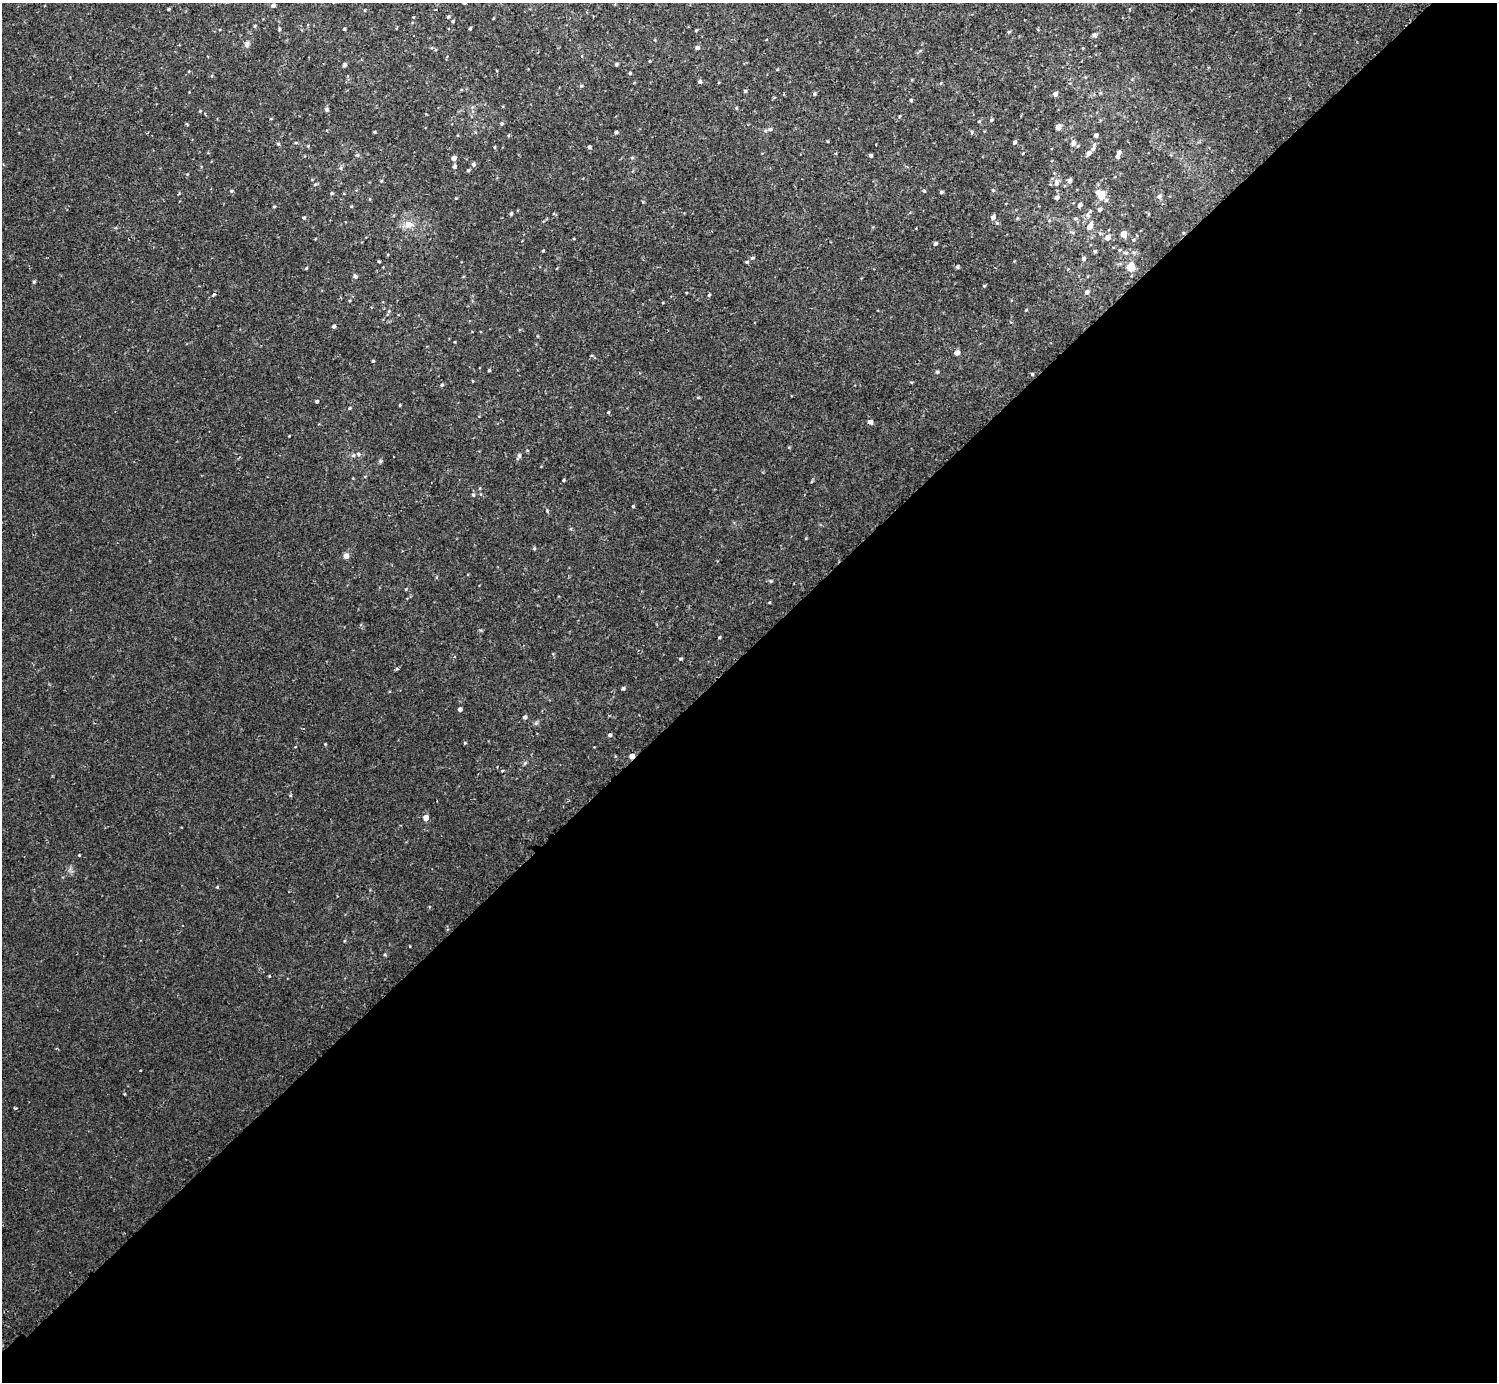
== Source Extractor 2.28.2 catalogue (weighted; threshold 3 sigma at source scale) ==
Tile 15 of 4 x 4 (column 3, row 4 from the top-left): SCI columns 3034-4528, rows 206-1585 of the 6070 x 6071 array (HDU 1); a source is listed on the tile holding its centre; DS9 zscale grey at full resolution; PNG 1499 x 1384 px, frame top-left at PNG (2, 3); no overlay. Shown black and unused: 53% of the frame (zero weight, under 2 of 3 exposures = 3% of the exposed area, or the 3 px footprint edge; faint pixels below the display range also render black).
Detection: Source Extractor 2.28.2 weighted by HDU 2 'WHT'; one run over the whole footprint, this tile lists its part. Background 0.00212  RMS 0.0043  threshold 0.0192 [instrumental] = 3 sigma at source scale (4.5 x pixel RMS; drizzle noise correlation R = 1.50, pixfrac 1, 0.05/0.05 arcsec/px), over >= 5 px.
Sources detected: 141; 3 inside a brighter listed object's ellipse — not listed separately; the other 138 listed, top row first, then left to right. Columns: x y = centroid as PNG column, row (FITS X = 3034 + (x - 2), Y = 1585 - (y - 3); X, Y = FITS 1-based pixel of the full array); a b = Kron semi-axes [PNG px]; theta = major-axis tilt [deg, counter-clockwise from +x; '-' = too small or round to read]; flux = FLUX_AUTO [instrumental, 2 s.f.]
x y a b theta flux
464 3 4 3 - 0.46
273 5 5 4 - 0.8
169 9 3 3 - 0.5
448 17 4 3 - 0.53
452 21 4 3 - 0.47
470 28 4 3 - 0.5
279 29 5 3 - 0.43
344 29 3 3 - 0.54
696 30 4 3 - 0.36
1009 32 5 4 - 0.43
1094 35 6 5 - 0.81
247 44 9 6 62 1.2
697 48 4 4 - 1.3
920 51 6 4 20 0.48
650 61 3 2 - 0.29
616 64 4 3 - 0.59
345 65 6 5 - 0.6
630 73 4 3 - 0.54
700 81 4 4 - 0.83
581 85 4 4 - 0.62
745 91 4 4 - 0.49
814 94 4 4 - 0.58
1055 94 5 5 - 1.4
911 100 3 3 - 0.61
736 108 4 4 - 0.39
327 109 6 5 - 0.64
900 116 4 3 - 0.36
991 120 5 4 - 0.56
979 121 5 4 - 0.43
501 124 4 4 - 0.57
1058 127 5 4 - 4
770 129 6 5 - 1.1
375 132 4 3 - 0.31
616 132 4 4 - 0.73
972 132 5 4 - 0.51
1096 135 4 3 - 1.4
1014 142 4 4 - 0.85
296 143 5 3 - 0.37
1073 143 7 6 - 1.6
278 144 4 4 - 0.48
308 146 4 3 - 0.32
494 147 4 3 - 0.4
589 147 4 4 - 0.75
1093 148 7 4 72 1
1119 152 4 4 - 1
1023 153 3 2 - 0.28
1088 153 5 4 - 1.7
357 155 5 4 - 0.59
870 155 4 3 - 0.76
1117 156 5 4 - 0.96
454 158 5 4 - 1.8
632 158 5 4 - 0.51
473 164 6 5 - 0.85
454 167 5 4 - 0.79
341 168 6 4 90 0.55
468 170 5 4 - 0.49
381 181 4 3 - 0.41
1069 181 5 4 - 1.1
1056 182 8 6 89 1.5
315 184 6 3 19 0.45
993 190 5 3 - 0.42
231 191 5 4 - 0.56
924 191 4 4 - 0.4
941 192 4 4 - 0.57
332 193 4 4 - 0.47
1101 195 11 8 -75 5.7
1159 196 6 5 - 0.98
1057 197 4 4 - 1.3
370 199 5 3 - 0.32
1080 205 4 4 - 1.4
274 207 4 3 - 0.35
1100 209 4 4 - 1
511 213 5 3 - 0.57
1087 215 6 5 - 0.84
993 217 5 5 - 1.5
304 218 4 4 - 0.45
1075 219 5 4 - 0.6
408 224 10 8 -3 3.4
1090 226 9 5 60 2.3
1123 234 5 4 - 5.5
1108 237 6 5 - 2.2
1133 240 5 4 - 0.44
935 243 4 4 - 0.8
1119 250 5 3 - 0.39
543 251 3 2 - 0.36
1095 251 4 3 - 0.61
753 258 4 3 - 0.86
1083 259 4 4 - 1.2
379 261 3 3 - 0.43
747 262 4 3 - 0.5
957 267 4 4 - 0.67
1131 267 9 7 80 4.9
306 268 4 3 - 0.39
355 276 6 5 - 0.71
34 282 4 4 - 0.54
984 286 4 4 - 0.39
1087 292 5 5 - 1.1
214 294 4 4 - 0.55
709 295 4 3 - 0.48
1026 310 4 3 - 0.34
334 326 4 3 - 0.85
957 353 5 4 - 2.2
373 361 3 3 - 0.42
489 370 4 3 - 0.42
937 372 4 4 - 0.56
1032 374 4 3 - 0.44
473 381 4 2 - 0.28
442 385 4 3 - 0.49
698 397 5 3 - 0.37
317 401 4 4 - 0.7
400 405 4 2 - 0.3
350 408 4 3 - 0.48
608 412 4 3 - 0.32
870 422 5 5 - 1.5
353 455 6 5 - 0.71
519 456 9 4 60 0.93
563 480 3 3 - 0.39
473 495 5 4 - 0.59
633 506 3 3 - 0.41
547 511 4 3 - 0.34
534 548 4 4 - 0.49
346 556 5 4 - 3.2
770 581 5 4 - 0.58
719 637 3 3 - 0.4
681 658 5 3 - 0.48
397 668 5 3 - 0.47
623 688 4 4 - 0.65
460 709 4 4 - 1.2
525 717 4 4 - 0.95
610 735 5 4 - 0.69
465 743 4 4 - 0.41
632 756 5 4 - 2.3
525 763 5 3 - 0.53
502 771 3 3 - 3.3
426 817 4 4 - 3.4
79 855 3 3 - 0.28
217 887 4 3 - 0.36
125 1094 4 3 - 0.3
Overlapping masked pixels (flux is a lower limit): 1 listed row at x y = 632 756
Isophote crosses this tile's border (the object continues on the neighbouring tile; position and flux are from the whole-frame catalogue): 1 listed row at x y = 464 3
Unlisted compact peaks at least as high as the median listed source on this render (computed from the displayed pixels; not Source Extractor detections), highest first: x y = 15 1108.